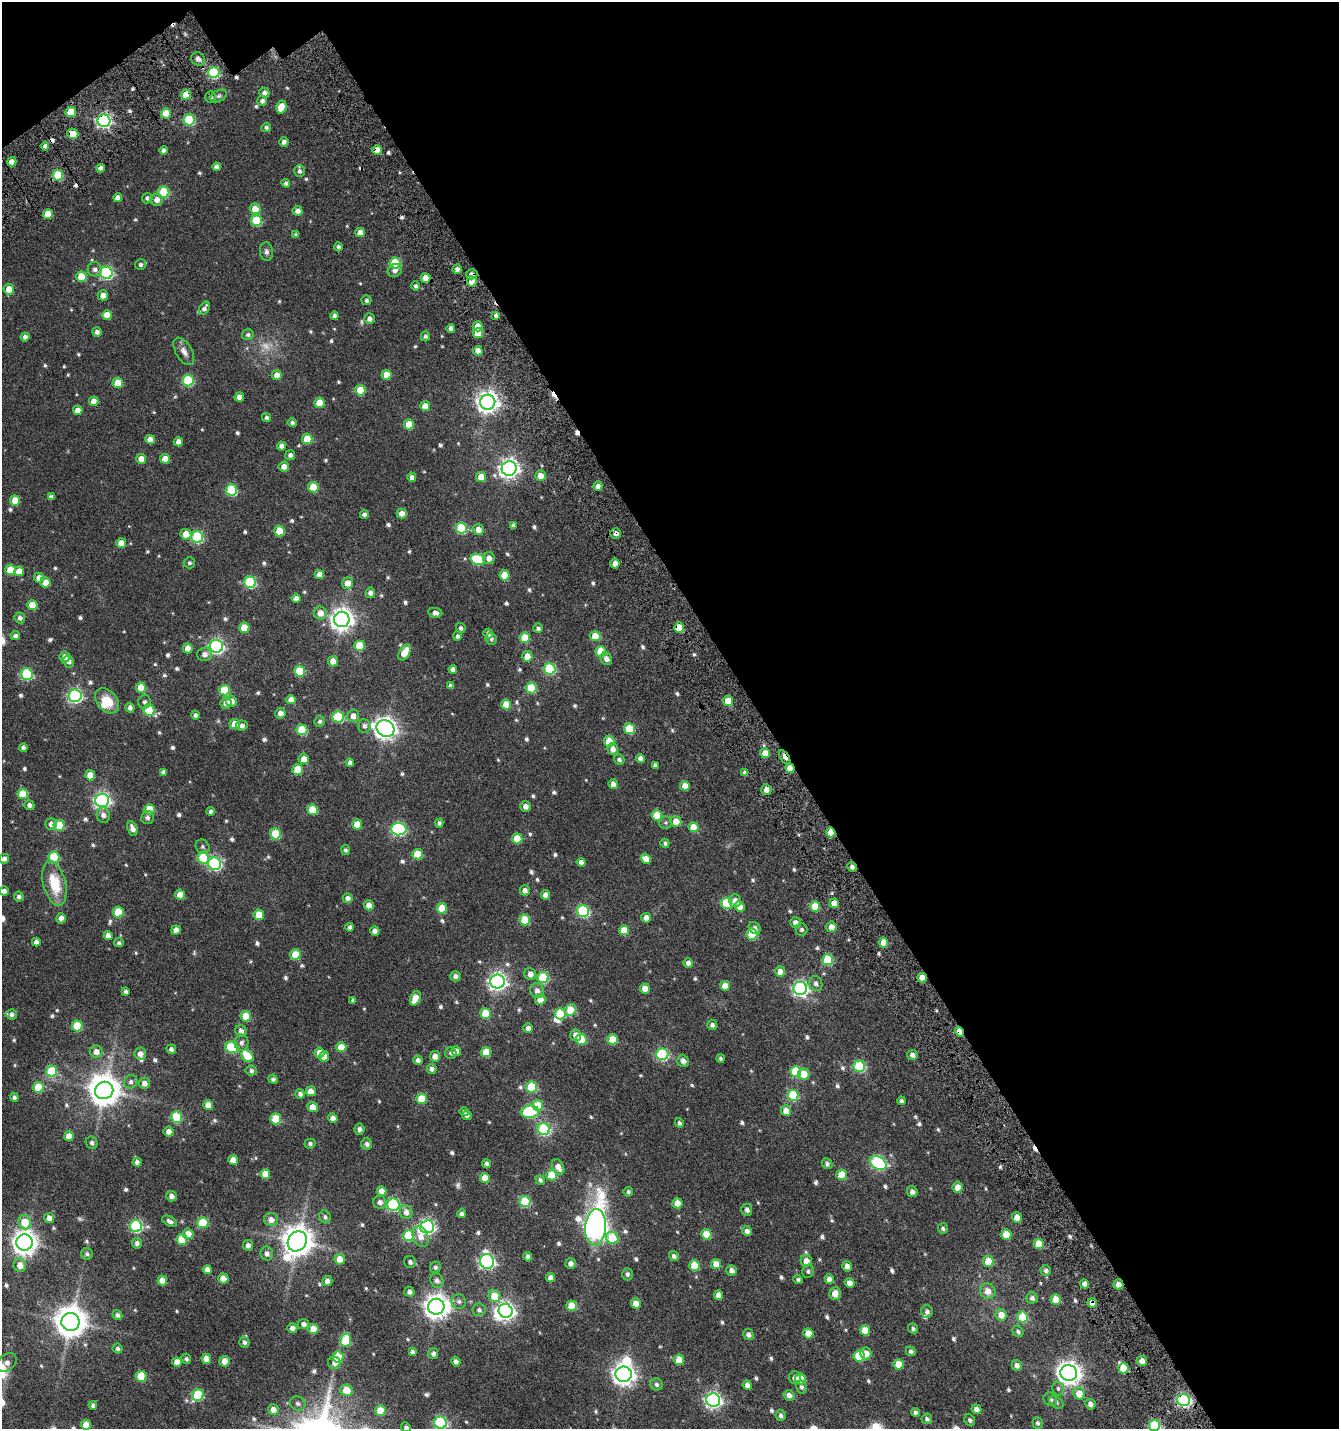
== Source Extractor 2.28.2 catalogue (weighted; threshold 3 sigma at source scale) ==
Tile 2 of 2 x 2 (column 2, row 1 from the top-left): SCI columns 1590-2926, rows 1601-3027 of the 3185 x 3217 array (HDU 1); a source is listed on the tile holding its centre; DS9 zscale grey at full resolution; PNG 1341 x 1431 px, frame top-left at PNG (2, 2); each listed source drawn as its Kron ellipse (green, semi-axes under 4 px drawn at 4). Shown black and unused: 44% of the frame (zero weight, under 4 of 7 exposures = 17% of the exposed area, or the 3 px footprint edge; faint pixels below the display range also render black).
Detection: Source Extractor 2.28.2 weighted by HDU 2 'WHT'; one run over the whole footprint, this tile lists its part. Background 0.03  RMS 0.0079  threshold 0.0324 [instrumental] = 3 sigma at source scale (4.09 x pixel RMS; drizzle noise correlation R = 1.36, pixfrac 0.8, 0.0396/0.0396 arcsec/px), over >= 5 px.
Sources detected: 705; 5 too faint to see at this stretch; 4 inside a brighter object's white glare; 8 cosmic-ray / hot-pixel residue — neither listed nor drawn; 4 inside a brighter listed object's ellipse — not listed separately; of the other 684, all 500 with FLUX_AUTO >= 1.43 (the completeness limit of this list) listed and drawn (184 fainter detections not listed), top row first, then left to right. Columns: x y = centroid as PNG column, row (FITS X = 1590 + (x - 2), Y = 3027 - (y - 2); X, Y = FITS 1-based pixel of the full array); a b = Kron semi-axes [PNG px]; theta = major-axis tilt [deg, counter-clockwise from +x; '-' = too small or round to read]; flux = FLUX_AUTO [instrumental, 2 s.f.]
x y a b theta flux
198 59 7 6 - 2.3
214 73 6 5 - 59
264 93 5 5 - 2.5
186 95 5 5 - 11
219 96 9 5 26 1.7
211 97 6 5 - 1.6
262 101 5 5 - 2.4
281 107 6 5 - 12
71 112 5 5 - 18
166 113 5 5 - 14
189 120 5 5 - 45
104 121 6 6 - 140
266 127 5 4 - 1.6
73 134 5 5 - 8.1
284 142 4 4 - 2.6
45 146 4 4 - 2.3
164 150 4 4 - 2.6
377 150 5 4 - 6.8
12 162 4 4 - 4.9
217 167 4 4 - 3.6
101 168 4 4 - 3.5
299 171 6 5 - 1.9
58 175 5 5 - 28
286 183 4 4 - 1.6
164 192 5 5 - 36
118 198 4 4 - 3.9
147 198 5 5 - 1.8
157 200 6 6 - 4
255 209 5 5 - 9.8
298 211 5 5 - 3.6
48 214 5 5 - 13
256 221 5 5 - 33
360 233 5 4 - 5.7
296 234 4 4 - 1.8
338 247 4 4 - 1.6
266 251 9 6 -82 2
395 263 5 5 - 33
141 265 5 5 - 1.9
95 269 7 7 - 2.4
457 269 4 4 - 2.6
395 270 7 6 - 3
106 273 6 6 - 95
472 274 5 5 - 3.1
81 277 5 5 - 15
425 278 5 5 - 7.1
472 281 5 5 - 10
415 286 4 4 - 1.5
9 289 5 5 - 7.3
103 295 5 5 - 4.4
366 300 5 5 - 1.5
204 308 7 4 59 2.3
107 315 5 5 - 10
496 315 4 4 - 1.8
334 316 4 4 - 2
369 319 5 5 - 2.8
478 326 5 5 - 6.1
451 328 4 4 - 2.6
97 332 5 4 - 2.3
478 333 5 5 - 13
248 335 6 5 - 1.7
425 336 5 4 - 1.6
25 337 4 4 - 2.4
184 351 15 8 -59 4.1
478 351 4 4 - 4.8
277 375 5 5 - 4.6
386 375 5 5 - 9.2
188 381 5 5 - 42
118 383 5 5 - 14
360 390 5 5 - 18
239 397 4 4 - 4.7
94 401 5 4 - 5.4
488 402 7 7 - 420
319 403 5 5 - 12
425 406 5 5 - 8.6
78 410 4 4 - 6.3
266 417 4 4 - 1.4
292 423 5 4 - 1.7
409 424 5 5 - 14
150 439 5 4 - 6
307 439 5 5 - 16
178 442 4 4 - 4.1
282 446 4 4 - 3.2
290 455 5 5 - 2.1
141 459 5 5 - 6.1
165 459 5 5 - 7.8
284 467 5 5 - 4.5
509 468 7 7 - 310
540 476 5 5 - 4.9
412 477 4 4 - 2.4
481 477 5 5 - 8.9
598 486 5 4 - 3.5
313 487 5 5 - 18
232 490 6 5 - 40
51 497 4 4 - 1.9
15 500 5 5 - 11
364 514 4 4 - 2.8
402 514 5 5 - 4.9
513 525 4 4 - 2
461 528 6 5 - 43
478 530 6 5 - 5
279 531 5 5 - 16
616 533 5 5 - 2.4
186 534 5 5 - 9
197 537 6 6 - 53
121 543 5 5 - 7
489 558 6 6 - 4.1
478 559 7 5 -15 30
189 563 6 5 - 1.5
615 563 5 4 - 3.9
10 570 5 5 - 14
19 571 5 5 - 7.3
319 575 4 4 - 6.1
505 575 5 5 - 13
39 578 5 5 - 4.4
45 582 5 5 - 7.4
250 582 6 5 - 48
348 583 5 5 - 5.8
370 593 5 5 - 2.6
296 598 4 4 - 3.5
32 605 5 5 - 14
320 613 6 6 - 5.4
435 613 7 5 -8 2.8
20 618 5 5 - 2
342 619 8 7 - 450
244 628 5 5 - 12
461 628 5 5 - 1.8
538 628 5 4 - 1.9
679 628 5 5 - 14
488 634 5 4 - 3.1
15 635 5 4 - 2.1
457 636 5 4 - 1.7
595 636 5 5 - 10
525 638 5 5 - 16
491 639 6 5 - 1.7
216 646 6 6 - 140
359 646 5 5 - 18
188 648 5 5 - 5.3
601 651 5 5 - 19
405 652 9 5 58 11
204 654 7 7 - 3.3
527 656 5 5 - 7.8
65 657 5 5 - 3.8
606 659 6 5 - 3.3
69 661 6 5 - 2.7
333 661 5 5 - 5.3
453 669 4 4 - 2.9
550 669 6 5 - 48
300 671 5 5 - 25
27 674 6 5 - 56
451 686 4 4 - 2.5
141 688 5 5 - 15
531 688 5 5 - 28
224 690 5 5 - 23
75 696 6 6 - 120
291 700 5 4 - 6
107 701 14 10 -48 13
231 701 5 5 - 4.5
728 701 5 5 - 11
145 702 7 6 - 1.9
226 703 6 5 - 4.3
506 705 5 5 - 11
130 708 5 4 - 2.6
149 710 6 5 - 34
280 713 5 5 - 4
195 715 4 4 - 1.9
353 716 6 6 - 4.5
338 717 6 5 - 35
320 721 5 5 - 1.7
235 724 5 5 - 9.8
242 726 6 5 - 2.3
364 726 6 6 - 2.4
385 728 9 8 - 440
630 729 5 5 - 24
302 730 5 5 - 29
609 741 5 5 - 16
23 748 4 4 - 2.7
613 749 6 5 - 3.7
765 753 5 5 - 6.9
785 757 8 4 -56 6.7
640 758 4 4 - 2.7
304 759 5 5 - 5.4
619 759 5 5 - 1.8
350 763 4 4 - 2.4
655 765 4 3 - 1.8
790 768 5 4 - 8.1
297 770 5 5 - 18
164 772 4 4 - 2.4
745 773 4 4 - 2.6
90 775 5 5 - 9.4
613 784 5 4 - 3.6
685 786 5 5 - 7.5
766 790 5 5 - 4.9
23 794 5 5 - 17
102 800 7 6 - 180
29 805 5 5 - 2.5
525 806 5 5 - 3.6
150 809 5 5 - 14
313 810 5 5 - 20
211 811 4 4 - 1.8
103 815 8 6 -74 3.5
657 816 5 5 - 21
147 817 7 6 - 2.1
676 821 5 5 - 7.7
666 822 6 6 - 1.5
439 823 4 4 - 1.7
51 824 6 5 - 3.7
357 824 5 5 - 9.9
59 825 5 5 - 25
694 827 5 5 - 11
132 829 7 5 -68 3.8
399 829 7 6 - 93
831 832 5 4 - 13
275 834 5 5 - 27
517 839 5 5 - 15
665 843 5 4 - 1.7
203 847 7 6 - 1.7
345 850 5 4 - 1.5
418 854 5 5 - 15
54 857 5 5 - 35
203 858 6 5 - 34
4 859 5 5 - 2.9
646 859 5 4 - 6.2
581 862 4 4 - 3
215 864 6 6 - 87
852 867 5 4 - 2.7
54 884 23 11 -76 21
525 890 5 5 - 3
4 891 5 4 - 2.7
180 895 5 5 - 9.6
546 895 5 4 - 4.7
19 896 5 5 - 2.1
348 898 5 5 - 2.9
735 901 6 6 - 4.3
726 903 5 5 - 35
834 903 5 4 - 5.3
369 905 5 5 - 5
815 906 5 5 - 15
740 907 5 4 - 6
442 908 5 5 - 16
583 911 6 6 - 63
118 912 5 5 - 21
259 915 5 5 - 13
61 918 5 5 - 3.8
646 918 5 5 - 4
525 920 5 5 - 19
795 922 5 5 - 3.1
350 927 4 4 - 1.9
831 927 5 5 - 5.1
755 928 6 5 - 2.3
802 929 6 6 - 1.7
176 930 4 4 - 4.4
624 930 5 5 - 10
375 931 5 5 - 3
752 934 5 5 - 26
108 936 4 4 - 3.8
36 942 4 4 - 3.1
119 943 5 4 - 1.5
883 943 5 4 - 8.1
295 955 5 5 - 16
828 960 5 5 - 30
688 963 5 4 - 3.4
780 972 5 5 - 5.3
530 974 6 6 - 3.5
455 976 5 5 - 2.5
543 977 5 5 - 36
922 978 5 4 - 6.9
497 982 7 7 - 240
816 984 8 6 -66 2.5
725 986 5 5 - 8.1
645 988 5 5 - 6.1
800 988 7 6 - 150
125 991 4 4 - 1.9
537 991 7 7 - 3.3
415 998 8 5 67 10
540 999 5 5 - 6.5
353 1000 4 4 - 1.7
570 1010 6 5 - 16
485 1013 5 5 - 18
11 1014 5 5 - 2.3
560 1014 5 5 - 23
246 1016 5 5 - 12
712 1025 5 5 - 2
77 1026 5 5 - 21
528 1028 4 4 - 3
241 1031 6 5 - 3.1
959 1032 5 4 - 10
576 1035 6 5 - 4.6
581 1039 5 5 - 26
613 1039 5 5 - 14
241 1043 8 7 - 2.5
232 1047 7 5 -14 38
341 1047 5 5 - 9.7
171 1049 5 4 - 2.5
456 1051 5 4 - 6
96 1052 6 6 - 5
486 1052 5 5 - 13
320 1053 5 5 - 7.6
451 1053 6 5 - 1.5
140 1054 6 5 - 3.9
662 1054 6 6 - 66
912 1055 5 5 - 3
247 1056 7 5 -49 21
324 1056 5 5 - 4.3
435 1056 5 5 - 5
721 1058 4 4 - 1.5
418 1060 4 4 - 2.4
683 1061 6 5 - 3.7
859 1066 6 5 - 49
432 1069 5 5 - 2.3
52 1071 5 5 - 29
251 1071 5 5 - 1.7
796 1071 5 5 - 32
804 1074 6 5 - 9.6
273 1079 5 4 - 1.7
131 1082 7 6 - 2
144 1083 5 5 - 4.2
38 1087 5 5 - 25
531 1087 5 5 - 33
104 1090 9 8 - 1000
311 1091 5 5 - 5.5
300 1094 5 5 - 2
793 1095 5 5 - 38
14 1097 4 4 - 1.8
422 1099 5 5 - 18
901 1101 4 3 - 1.7
208 1105 5 5 - 8.1
538 1105 5 5 - 18
312 1107 5 5 - 6.8
786 1111 5 5 - 6
464 1112 5 4 - 1.5
530 1112 9 6 4 51
467 1116 5 4 - 1.8
177 1117 6 5 - 38
333 1118 5 4 - 3.8
276 1119 5 5 - 22
679 1123 5 4 - 1.6
360 1129 5 5 - 2.1
544 1129 6 6 - 60
169 1132 5 5 - 4
69 1136 5 5 - 6.5
92 1143 6 5 - 2
310 1144 5 5 - 1.7
367 1144 6 5 - 2.2
233 1160 5 5 - 9.3
137 1162 4 4 - 2.5
878 1163 9 6 -28 100
487 1164 4 4 - 2.1
827 1164 6 5 - 1.9
558 1167 8 5 -62 4.8
265 1174 5 5 - 7.9
552 1175 5 5 - 26
842 1175 5 5 - 16
485 1178 5 5 - 13
540 1180 5 4 - 1.6
958 1187 5 5 - 6
382 1191 5 5 - 5.9
628 1192 4 4 - 1.5
912 1192 5 5 - 2.9
172 1196 5 5 - 3.3
380 1202 6 6 - 3
525 1202 5 5 - 36
677 1203 5 5 - 9.1
393 1205 6 6 - 80
747 1210 6 5 - 2.6
406 1212 7 6 - 3.9
462 1214 4 4 - 2.2
325 1217 6 5 - 1.8
1017 1217 5 5 - 6.1
49 1218 5 5 - 4.3
271 1219 7 6 - 4.5
170 1221 8 4 -29 2.4
25 1222 7 6 - 15
203 1223 5 5 - 29
136 1226 6 6 - 78
427 1227 7 6 - 150
596 1227 18 10 85 400
943 1228 5 5 - 1.5
747 1231 5 4 - 3
188 1234 5 5 - 7
706 1234 5 5 - 18
1006 1235 5 5 - 10
408 1236 5 5 - 35
421 1237 10 7 -65 4.9
612 1238 6 6 - 22
182 1240 5 5 - 17
297 1241 11 9 55 1000
25 1242 8 8 - 560
137 1243 5 5 - 2.4
1039 1244 5 5 - 13
248 1245 5 5 - 2.8
267 1253 7 6 - 2.7
87 1254 6 5 - 1.7
674 1256 5 4 - 2.2
528 1257 5 4 - 2.4
340 1259 5 5 - 8
487 1261 7 7 - 150
806 1261 6 5 - 5.4
988 1261 5 5 - 13
410 1262 6 6 - 2.1
570 1263 5 5 - 3.2
716 1264 5 5 - 8.3
20 1265 7 6 - 5.4
694 1266 5 5 - 16
847 1266 5 5 - 3.9
435 1267 5 5 - 1.7
207 1270 4 4 - 3.8
732 1270 5 5 - 3.1
1046 1270 5 5 - 2.2
808 1271 6 6 - 1.6
627 1274 6 5 - 1.9
551 1278 4 4 - 4
223 1279 5 5 - 9.4
798 1279 5 4 - 1.6
829 1279 4 4 - 5.6
437 1280 7 6 - 2.8
162 1281 5 5 - 7
327 1281 5 5 - 3
850 1283 5 4 - 4.2
1085 1284 4 4 - 4.8
1118 1284 5 5 - 5
988 1291 8 7 - 5.5
409 1292 5 5 - 2.3
835 1294 6 5 - 5.9
718 1295 5 4 - 4.9
495 1296 6 6 - 13
1032 1298 5 5 - 2.3
1056 1300 5 5 - 12
459 1301 7 7 - 2.1
636 1303 5 5 - 6.7
1092 1303 5 4 - 4.5
572 1306 5 5 - 18
436 1307 8 8 - 590
479 1310 7 6 - 1.9
506 1311 7 6 - 230
927 1312 6 5 - 2
117 1315 5 4 - 1.7
1001 1315 6 5 - 6.6
1022 1317 5 5 - 28
70 1322 9 9 - 1100
304 1324 5 5 - 2.7
292 1328 5 4 - 3.4
913 1328 5 5 - 1.6
313 1329 5 5 - 9.4
865 1330 5 5 - 9.4
1018 1332 6 5 - 1.6
808 1333 5 5 - 8.6
748 1335 6 5 - 2.5
346 1340 6 5 - 32
244 1342 6 5 - 1.8
118 1349 5 5 - 1.7
911 1351 5 4 - 1.8
412 1352 4 4 - 2
866 1353 6 5 - 5.9
433 1354 5 5 - 2.1
859 1356 5 5 - 29
338 1357 5 5 - 20
186 1359 5 5 - 1.7
206 1359 5 4 - 5.5
679 1360 5 5 - 10
224 1361 5 5 - 6.1
456 1361 5 4 - 2.4
1142 1361 5 5 - 5.8
7 1362 11 8 42 3.5
177 1362 5 4 - 6.3
334 1363 6 6 - 3.5
898 1364 5 5 - 14
1017 1365 6 5 - 2.9
1124 1368 5 5 - 17
1069 1373 8 8 - 480
624 1374 8 7 - 410
141 1376 5 5 - 22
795 1378 6 6 - 2
801 1379 5 5 - 12
656 1384 6 6 - 1.9
747 1385 5 4 - 3.7
801 1387 7 5 -77 1.8
1058 1388 7 5 -75 1.6
346 1390 6 6 - 10
1079 1394 6 5 - 8.9
198 1395 6 5 - 35
789 1395 5 5 - 3.2
1050 1399 7 6 - 2.2
713 1400 7 6 - 170
1183 1400 6 6 - 100
1056 1402 8 5 -40 1.6
298 1403 8 6 -32 2.2
1090 1404 5 5 - 2.9
93 1405 4 4 - 1.7
273 1409 5 5 - 4.8
976 1409 5 4 - 4
380 1411 5 5 - 14
915 1412 4 4 - 2.2
781 1415 5 5 - 1.6
927 1419 5 5 - 1.8
970 1420 6 5 - 1.8
441 1423 6 6 - 87
1038 1423 6 5 - 1.6
86 1425 5 5 - 8.3
1154 1425 5 5 - 53
406 1427 5 4 - 1.8
Overlapping masked pixels (flux is a lower limit): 19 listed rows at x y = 186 95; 104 121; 377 150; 12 162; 472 274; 425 278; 478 333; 616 533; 679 628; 785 757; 790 768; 766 790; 831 832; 852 867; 922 978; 959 1032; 1118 1284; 1092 1303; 1183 1400
Isophote crosses this tile's border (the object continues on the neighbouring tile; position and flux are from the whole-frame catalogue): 4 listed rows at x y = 12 162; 441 1423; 1154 1425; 406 1427